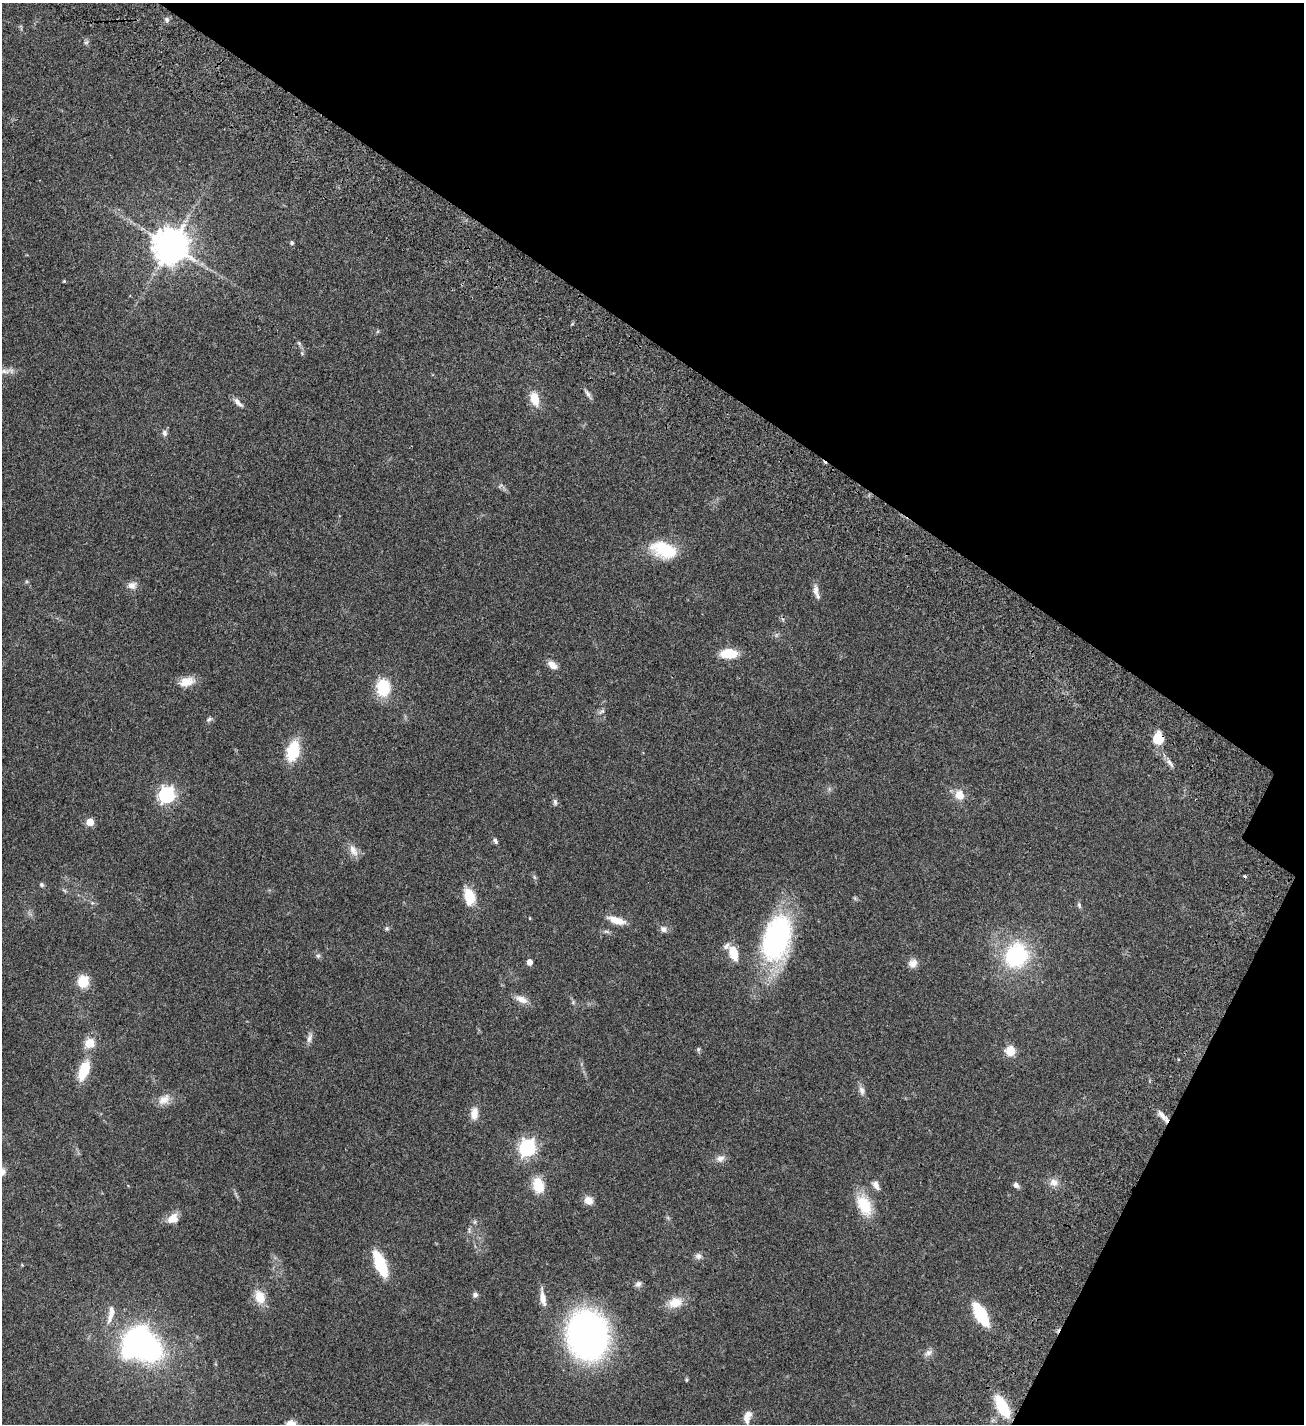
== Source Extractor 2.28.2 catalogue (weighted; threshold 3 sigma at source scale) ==
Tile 8 of 4 x 4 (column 4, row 2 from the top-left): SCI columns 4291-5592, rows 3054-4475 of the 6104 x 6102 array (HDU 1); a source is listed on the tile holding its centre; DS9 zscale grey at full resolution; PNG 1306 x 1426 px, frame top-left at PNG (2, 3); no overlay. Shown black and unused: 29% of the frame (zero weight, under 3 of 4 exposures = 13% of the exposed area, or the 3 px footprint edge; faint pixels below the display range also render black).
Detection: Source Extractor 2.28.2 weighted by HDU 2 'WHT'; one run over the whole footprint, this tile lists its part. Background 0.0821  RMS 0.0062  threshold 0.0277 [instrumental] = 3 sigma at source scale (4.5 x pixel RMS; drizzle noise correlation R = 1.50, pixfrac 1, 0.05/0.05 arcsec/px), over >= 5 px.
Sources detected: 94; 2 too faint to see at this stretch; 1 inside a brighter object's white glare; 2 cosmic-ray / hot-pixel residue — not listed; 2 inside a brighter listed object's ellipse — not listed separately; the other 87 listed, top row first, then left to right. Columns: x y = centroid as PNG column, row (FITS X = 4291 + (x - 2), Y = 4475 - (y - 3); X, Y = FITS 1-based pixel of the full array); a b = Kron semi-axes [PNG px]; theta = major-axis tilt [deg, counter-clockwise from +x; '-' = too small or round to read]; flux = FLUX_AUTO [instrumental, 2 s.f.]
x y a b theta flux
167 20 8 6 -60 1.5
86 42 7 5 41 1.2
292 243 6 5 - 0.92
171 246 10 10 - 1500
64 281 4 3 - 0.52
299 343 7 4 -45 0.99
5 371 27 6 1 4.1
588 394 16 5 -58 2.1
535 399 16 9 -73 10
238 402 15 6 -46 3
164 433 9 7 -89 1.9
664 550 31 18 -19 26
132 585 13 10 8 4
816 590 16 8 -87 3.5
776 635 6 6 - 1.3
728 653 16 9 0 16
552 665 12 8 -39 4.6
187 682 20 11 14 7.8
383 688 20 15 -88 20
601 712 11 6 32 1.8
209 719 9 6 43 1.5
1158 738 15 13 86 9.7
293 751 20 12 75 24
1170 763 16 5 -56 2.8
167 795 7 6 - 180
960 795 11 10 - 7.5
555 802 9 6 -76 1.6
90 822 5 5 - 15
495 841 8 5 -64 1.5
353 851 18 9 -65 5
534 877 7 4 -70 0.94
41 884 6 5 - 1.2
64 890 7 4 -19 0.9
469 895 15 8 -78 21
92 903 5 5 - 0.84
1079 905 9 5 -75 1.3
530 918 4 3 - 0.42
616 920 19 7 -18 8.8
387 928 6 6 - 1.1
664 929 9 8 - 2.8
606 931 9 4 -1 1.4
777 938 50 28 74 110
733 953 18 10 -70 11
1016 955 26 23 63 57
318 956 7 6 - 1.3
530 962 5 4 - 4.9
913 963 12 11 - 4.1
83 981 10 9 - 16
521 999 18 9 -24 5.1
573 1002 6 5 - 0.95
310 1038 15 6 73 2.8
90 1043 5 5 - 30
698 1049 7 5 70 1
1010 1051 10 10 - 9
84 1070 17 9 69 21
862 1090 13 7 -75 3
164 1099 18 12 35 6.2
474 1113 16 9 85 5.5
1162 1115 18 6 -51 4
527 1148 7 6 - 210
720 1158 13 10 21 3.6
2 1172 11 10 - 3.9
1054 1182 13 11 -4 4.8
538 1185 13 9 -80 17
876 1185 12 7 -61 3.3
1016 1185 8 6 -48 2.1
588 1200 10 8 -32 5.5
864 1205 29 16 -64 18
173 1218 14 12 34 6.4
668 1218 7 4 -19 0.79
475 1222 7 4 90 1
698 1256 9 8 - 2.4
380 1264 20 8 -67 35
22 1265 4 4 - 0.47
638 1284 9 7 31 2
475 1295 7 6 - 1.8
260 1297 12 9 -71 13
543 1298 20 7 -81 6.2
675 1303 21 14 15 9.3
111 1314 29 8 78 6.8
981 1314 18 8 -60 41
588 1335 36 29 -77 250
135 1342 22 12 57 180
928 1353 13 8 33 2.9
686 1380 7 3 90 0.69
1002 1406 19 8 -61 32
747 1417 17 9 77 5
Overlapping masked pixels (flux is a lower limit): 1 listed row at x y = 1158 738
Isophote crosses this tile's border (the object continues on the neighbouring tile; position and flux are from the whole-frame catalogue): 2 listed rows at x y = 5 371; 2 1172